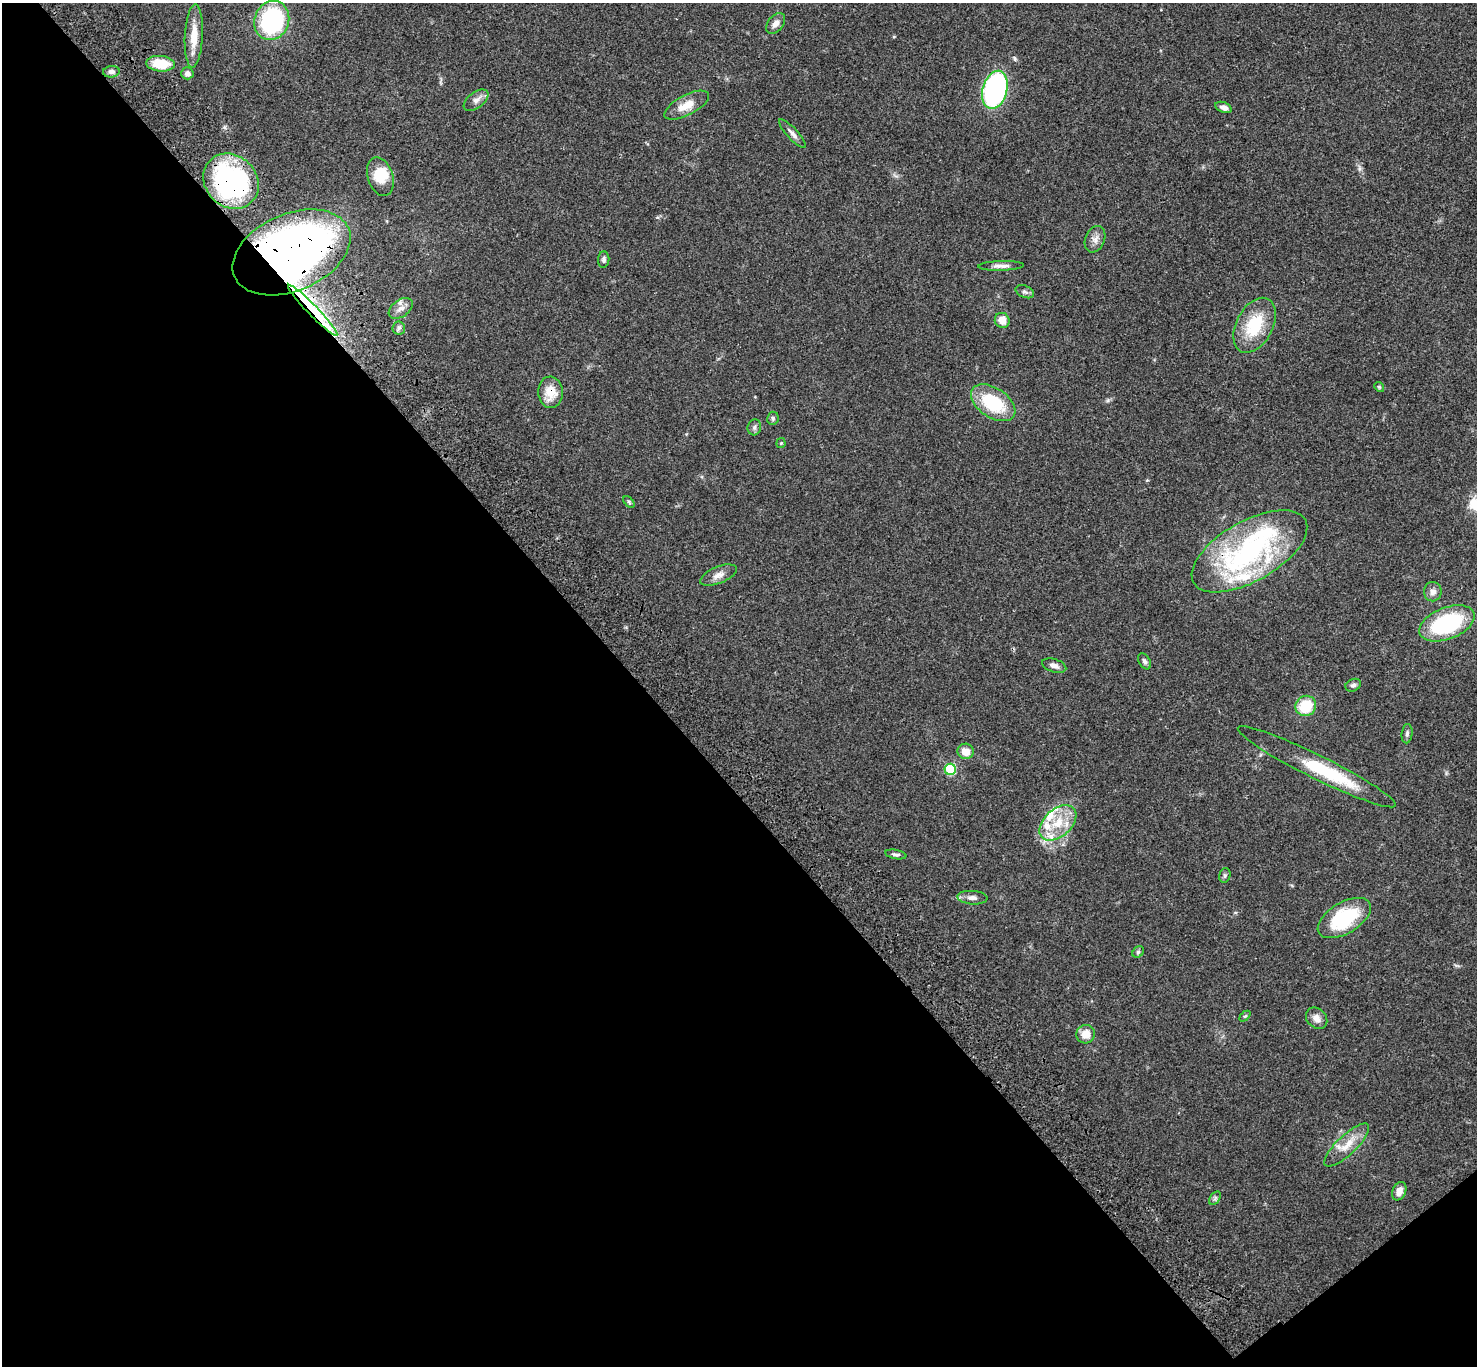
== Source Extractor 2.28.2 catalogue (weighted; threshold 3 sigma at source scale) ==
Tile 14 of 4 x 4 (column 2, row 4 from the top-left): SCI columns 1576-3050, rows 243-1606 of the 6104 x 6081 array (HDU 1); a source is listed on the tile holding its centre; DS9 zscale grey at full resolution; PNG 1479 x 1368 px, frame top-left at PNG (2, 3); each listed source drawn as its Kron ellipse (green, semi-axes under 4 px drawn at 4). Shown black and unused: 45% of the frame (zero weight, under 3 of 4 exposures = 6% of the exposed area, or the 3 px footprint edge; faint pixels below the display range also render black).
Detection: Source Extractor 2.28.2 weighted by HDU 2 'WHT'; one run over the whole footprint, this tile lists its part. Background 0.0494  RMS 0.0056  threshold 0.0251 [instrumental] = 3 sigma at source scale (4.5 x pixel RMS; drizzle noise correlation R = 1.50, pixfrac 1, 0.05/0.05 arcsec/px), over >= 5 px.
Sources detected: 62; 2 inside a brighter object's white glare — neither listed nor drawn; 6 inside a brighter listed object's ellipse — not listed separately; the other 54 listed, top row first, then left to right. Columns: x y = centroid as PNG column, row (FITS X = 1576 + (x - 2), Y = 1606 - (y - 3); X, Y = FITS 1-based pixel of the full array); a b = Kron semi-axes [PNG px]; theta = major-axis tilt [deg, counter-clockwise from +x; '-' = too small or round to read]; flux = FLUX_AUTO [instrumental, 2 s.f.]
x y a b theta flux
272 20 20 17 69 60
776 23 12 7 52 3.2
194 36 31 9 87 10
160 64 14 8 -5 17
111 72 8 6 6 1.8
187 73 6 6 - 2
995 90 19 12 74 110
476 100 14 8 38 3.3
687 105 25 10 27 8.1
1224 107 9 5 -21 2.6
792 134 19 5 -47 2.7
380 177 20 12 -71 12
231 181 30 25 -45 76
1095 239 14 9 67 3.3
291 252 62 38 23 400
604 260 8 5 85 1.4
1001 266 23 4 2 3
1025 292 10 6 -22 1.5
401 308 13 8 34 3.9
313 310 35 5 -46 12
1002 320 8 7 - 5.5
1255 325 29 18 62 25
399 328 6 6 - 1.4
1379 387 5 4 - 0.64
550 392 16 12 -86 9.4
993 403 25 14 -33 29
773 418 6 6 - 1.2
754 427 8 6 74 1.5
781 443 5 4 - 0.63
629 502 7 4 -46 0.81
1249 551 64 30 29 110
718 575 19 8 23 4.1
1433 592 10 9 - 3
1447 623 29 16 21 51
1145 661 9 5 -57 1.4
1054 666 12 6 -18 2.6
1353 685 8 6 26 1.4
1306 706 10 10 - 17
1407 734 10 5 84 1.3
966 751 8 7 - 6.2
1317 767 88 12 -26 31
950 769 5 5 - 36
1058 823 21 13 42 14
896 854 11 4 -10 1.5
1225 875 7 5 75 1.1
972 898 15 6 -4 2.7
1344 918 29 15 31 38
1138 952 6 5 - 1
1245 1016 6 4 43 0.78
1317 1018 12 9 -45 3.5
1086 1034 9 9 - 6.6
1347 1145 29 9 44 8.5
1399 1191 9 6 68 4
1215 1198 7 5 56 1.3
Overlapping masked pixels (flux is a lower limit): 5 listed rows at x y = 231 181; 291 252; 313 310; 550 392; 1249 551